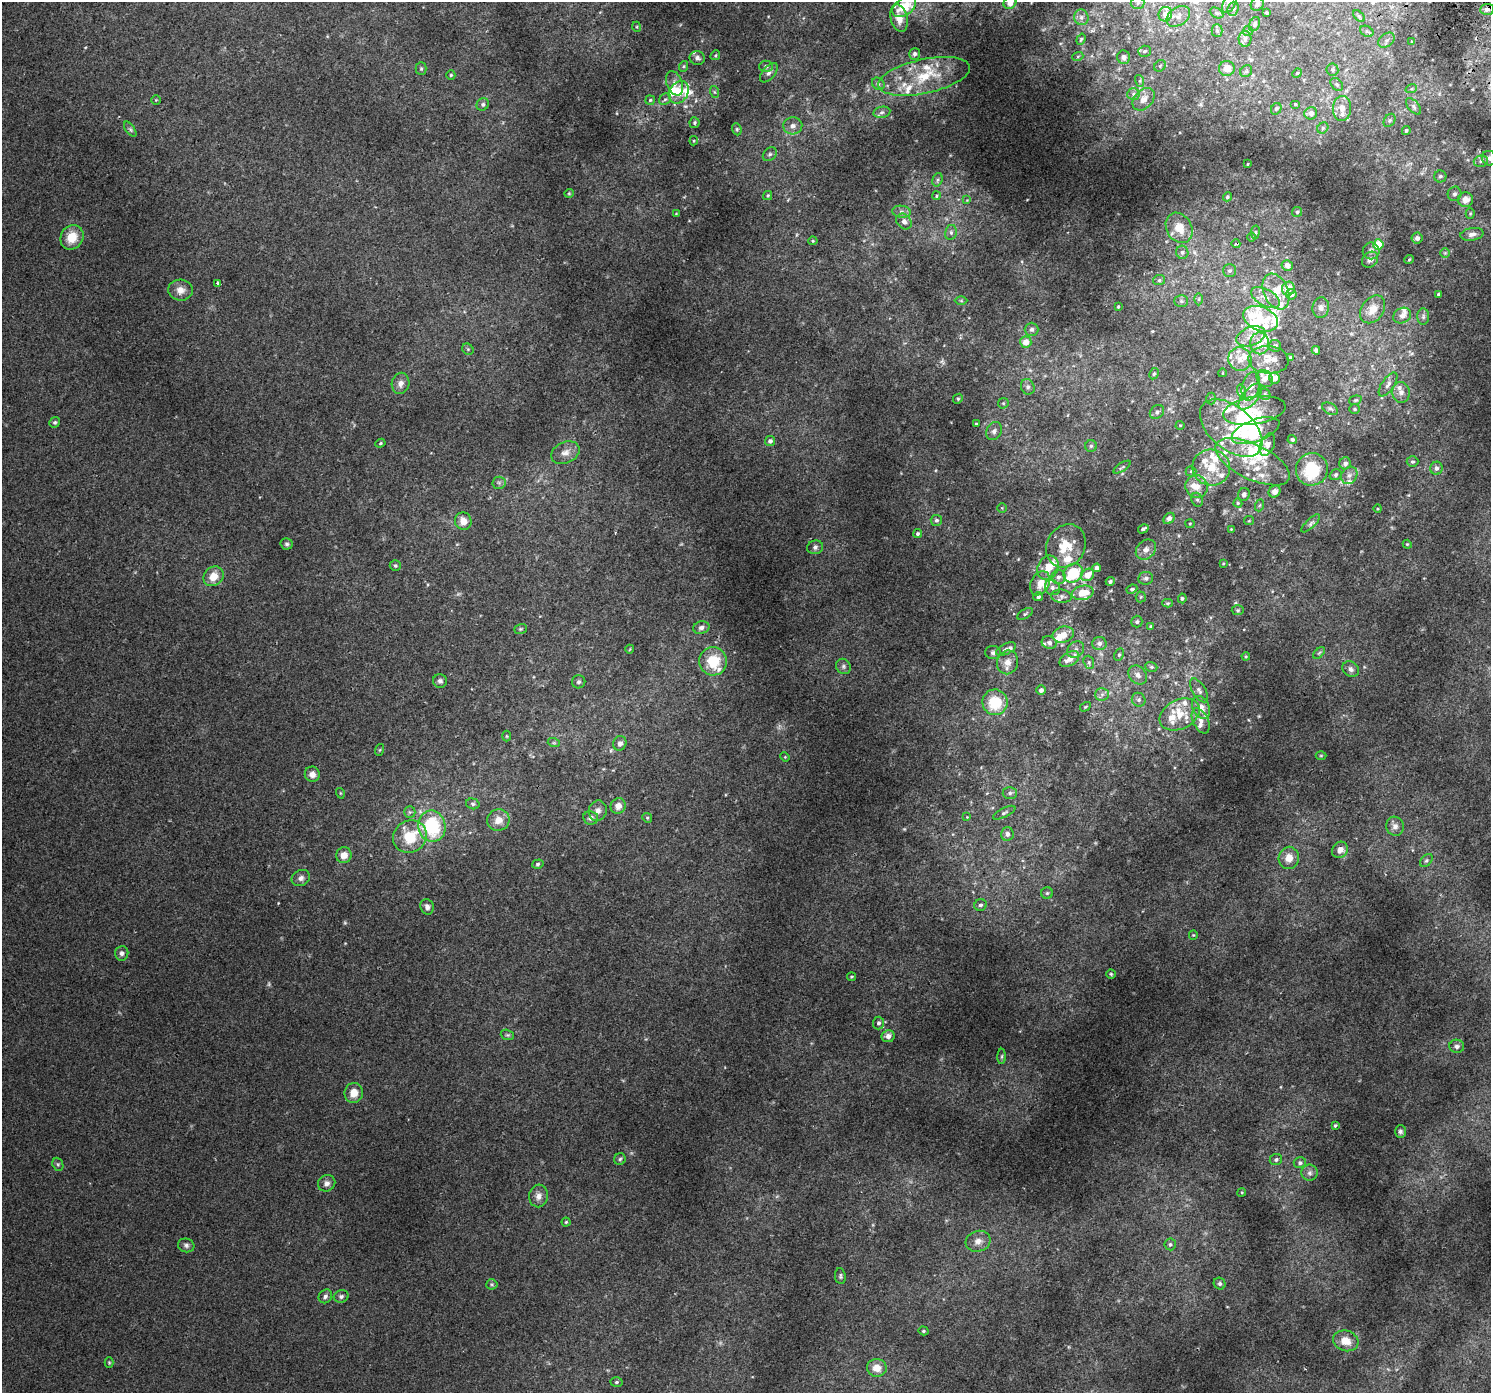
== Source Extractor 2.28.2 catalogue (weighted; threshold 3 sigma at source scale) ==
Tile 10 of 4 x 4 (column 2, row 3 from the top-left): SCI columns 1541-3029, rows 1696-3086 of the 6070 x 6105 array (HDU 1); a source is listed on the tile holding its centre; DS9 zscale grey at full resolution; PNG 1493 x 1395 px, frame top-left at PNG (2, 2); each listed source drawn as its Kron ellipse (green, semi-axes under 4 px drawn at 4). Shown black and unused: <1% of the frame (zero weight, under 2 of 3 exposures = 3% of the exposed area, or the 3 px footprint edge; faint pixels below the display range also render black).
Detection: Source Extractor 2.28.2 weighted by HDU 2 'WHT'; one run over the whole footprint, this tile lists its part. Background 0.0209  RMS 0.0081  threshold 0.0366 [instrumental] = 3 sigma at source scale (4.5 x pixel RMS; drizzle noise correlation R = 1.50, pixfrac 1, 0.0396/0.0396 arcsec/px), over >= 5 px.
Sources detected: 386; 5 too faint to see at this stretch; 3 inside a brighter object's white glare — neither listed nor drawn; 65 inside a brighter listed object's ellipse — not listed separately; the other 313 listed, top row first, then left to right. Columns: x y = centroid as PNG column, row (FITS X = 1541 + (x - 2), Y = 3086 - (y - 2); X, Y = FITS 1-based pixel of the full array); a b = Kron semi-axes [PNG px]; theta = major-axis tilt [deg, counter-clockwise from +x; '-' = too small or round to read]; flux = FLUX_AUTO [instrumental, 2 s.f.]
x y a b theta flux
1230 2 12 6 66 2.4
1010 3 6 5 - 3.4
1138 3 7 6 - 1.9
1257 4 7 6 - 2
904 7 13 8 32 19
1233 9 7 5 70 1.7
1487 9 7 5 4 2.8
1216 13 7 5 -27 1.5
1266 13 3 2 - 0.71
1165 14 7 6 - 6.3
1178 16 13 9 35 5.1
1359 16 7 4 -44 1.2
1081 17 8 7 - 2.7
899 18 14 8 -77 6.5
1255 24 7 5 65 1.5
637 27 5 3 - 0.7
1217 31 6 5 - 1.4
1248 31 5 5 - 0.86
1367 31 7 5 -29 1.4
1081 39 6 4 70 0.98
1245 39 8 6 90 2.1
1386 40 9 6 40 2.5
1412 41 3 3 - 3.3
1144 51 6 5 - 1.4
915 54 6 5 - 2.2
715 55 5 4 - 0.92
1078 56 5 3 - 0.75
1124 57 7 6 - 3.8
697 58 7 7 - 2.3
684 66 5 3 - 0.85
766 66 6 6 - 1.9
1160 66 6 5 - 1.3
1227 68 8 7 - 6.5
421 69 6 5 - 1.2
1332 70 6 6 - 1.5
1246 71 6 5 - 1.3
769 73 11 6 50 2.9
1297 73 5 4 - 0.7
451 75 4 4 - 0.87
924 76 47 17 12 32
1140 81 6 4 -73 1.1
674 83 12 7 -68 4.2
878 84 7 5 -45 1.6
1337 84 7 5 -48 1.6
1411 89 6 4 18 1
679 92 12 9 56 12
715 92 6 4 -70 1
1133 94 6 5 - 1.9
665 99 6 5 - 1.4
1144 99 13 9 45 5.9
156 100 4 4 - 0.68
650 100 5 4 - 1.1
483 104 6 6 - 1.7
1295 104 5 4 - 0.95
1414 106 10 5 -50 2
1342 108 12 9 89 6.4
1276 109 6 5 - 1.4
882 112 8 5 11 1.8
1311 113 6 6 - 4.1
1389 120 7 5 55 1.2
694 123 5 5 - 1.1
793 126 9 8 - 4
1323 128 6 5 - 1.5
130 129 9 4 -55 1.6
737 129 6 4 -70 1
1406 130 4 4 - 1.2
694 141 4 4 - 0.77
770 154 8 6 44 1.7
1489 158 7 7 - 2.9
1481 161 7 5 16 1.9
1248 164 3 2 - 0.58
1440 176 6 6 - 1.7
937 180 7 5 73 1.5
569 193 5 4 - 0.72
1454 194 7 7 - 2.1
768 196 5 4 - 0.98
936 196 4 3 - 1.7
1227 197 4 4 - 1.2
967 200 4 4 - 0.76
1466 200 7 7 - 5.8
902 212 9 6 -7 2.7
1297 212 5 4 - 0.97
1470 213 5 4 - 0.82
676 214 4 2 - 0.48
904 221 9 7 -47 3.2
1179 228 16 12 -60 12
951 232 7 6 - 2.1
1255 232 7 3 82 0.85
1472 234 11 6 9 3.4
72 237 13 11 58 13
1252 237 5 3 - 0.6
1417 238 5 5 - 3
813 241 4 4 - 0.81
1236 244 4 4 - 1.3
1378 244 5 5 - 22
1371 251 8 8 - 2.9
1182 252 7 6 - 1.6
1445 253 5 5 - 0.88
1370 260 9 7 43 2.8
1409 260 5 3 - 0.69
1287 265 5 5 - 4.5
1229 271 6 6 - 1.9
1159 280 6 5 - 1.4
218 284 4 3 - 38
1288 289 7 6 - 8.5
180 290 12 10 -4 6
1276 291 19 12 -66 13
1291 294 5 5 - 3
1438 294 3 3 - 0.79
1265 297 16 8 -28 6.7
1199 299 6 4 89 1
961 301 6 4 -1 0.89
1181 301 7 6 - 1.7
1118 307 3 2 - 0.64
1321 307 10 8 82 3.1
1373 309 15 11 55 9.5
1402 315 9 7 27 4
1423 317 8 6 89 1.8
1260 319 18 12 -21 23
1031 329 7 7 - 2.3
1251 336 15 9 20 7.2
1026 342 5 5 - 8.1
1260 343 11 9 -89 10
1275 346 6 6 - 1.7
468 349 6 5 - 1.1
1316 350 4 4 - 2
1290 357 3 3 - 1.1
1240 359 12 11 - 7.9
1268 360 20 14 -5 9.9
1222 373 4 3 - 0.5
1154 374 6 4 62 1.1
1274 378 5 5 - 5.9
1265 379 9 7 -50 5.4
401 383 10 8 77 4.1
1388 384 14 6 56 3.2
1251 386 15 8 74 5.3
1028 387 8 6 -66 2.1
1241 391 7 4 -72 1.6
1401 392 10 9 - 3.8
1265 394 6 5 - 1.3
1250 397 16 7 50 6.2
958 399 5 4 - 1
1211 399 6 4 -90 1.1
1355 400 6 4 19 1
1003 403 5 5 - 0.99
1330 409 8 5 -28 1.6
1355 409 5 4 - 0.92
1254 410 31 13 9 19
1157 412 8 6 42 2.2
55 422 5 5 - 1.3
976 424 3 3 - 0.86
1180 425 4 4 - 0.75
1231 428 36 21 -40 30
994 431 9 7 62 2.7
1256 431 25 11 20 47
1292 440 4 4 - 1.2
770 441 5 5 - 2.6
380 443 5 4 - 0.91
1267 444 12 7 67 4.1
1091 446 6 6 - 1.4
565 453 15 10 25 6.1
1252 462 40 17 -26 26
1412 462 6 5 - 1.3
1345 463 6 6 - 3.1
1122 467 10 3 32 1
1211 468 19 18 - 17
1436 468 6 6 - 2.2
1312 469 16 16 - 30
1191 471 5 5 - 0.96
1336 475 6 5 - 1.4
1349 475 9 7 54 3.4
499 483 6 6 - 1.6
1197 486 11 11 - 7.4
1275 491 6 5 - 2.9
1244 494 7 5 69 2.3
1197 500 7 5 -67 1.7
1238 503 4 4 - 0.95
1260 505 6 4 70 0.96
1002 508 4 4 - 0.68
1378 509 4 3 - 0.61
1169 518 6 5 - 2.2
936 520 6 5 - 1.8
463 521 9 8 - 7.2
1249 521 5 4 - 0.74
1311 523 12 4 43 2
1190 524 4 4 - 0.76
1143 529 5 3 - 1.5
1231 529 3 3 - 0.56
918 534 5 4 - 1.4
287 544 6 5 - 1.5
1407 544 4 3 - 0.68
1066 546 22 19 61 18
815 547 8 7 - 2.1
1146 550 11 9 46 4
1223 564 4 2 - 0.48
395 566 6 5 - 1.2
1048 568 12 10 63 9.3
1097 568 4 4 - 3
1073 573 10 8 41 26
1088 575 7 5 39 9.8
214 576 10 9 - 9.5
1059 577 7 7 - 3
1146 578 7 6 - 2.1
1110 581 4 3 - 1.6
1040 583 13 9 62 8.3
1052 587 8 7 - 2.6
1132 589 5 4 - 1.4
1083 593 11 7 12 14
1061 596 10 6 -6 2.3
1038 597 5 4 - 1.6
1141 597 5 5 - 0.96
1182 598 5 4 - 1.2
1168 603 5 4 - 0.89
1238 610 6 5 - 1.1
1025 614 9 4 31 1.2
1137 622 6 5 - 1.4
1151 627 4 4 - 1.1
701 628 8 6 14 2.5
521 629 6 5 - 1.1
1063 635 11 8 15 8.7
1049 643 7 6 - 2.4
1099 644 7 6 - 2.9
630 649 4 3 - 0.56
1006 649 10 5 26 2.6
1076 649 9 7 46 3.2
993 653 8 6 -1 1.9
1319 653 7 4 45 1.1
1119 655 6 4 63 1.1
1246 656 4 4 - 0.7
1069 659 11 6 31 6.5
713 661 14 14 - 22
1007 662 12 10 71 6.5
1089 662 7 5 -72 1.3
843 666 8 7 - 2
1151 667 6 4 -20 1.2
1351 669 9 7 -37 2.7
1138 675 10 8 -48 3.8
440 681 7 7 - 2.1
579 682 7 6 - 1.6
1041 690 5 4 - 2.7
1199 690 13 6 -58 3.2
1102 694 7 6 - 2.1
1139 700 7 6 - 2.1
995 702 13 12 - 23
1085 707 6 3 31 0.78
1201 707 12 8 -66 8.2
1180 714 21 14 26 16
1201 721 13 7 -64 5.2
506 736 5 3 - 0.75
554 743 6 4 -18 0.9
620 743 7 6 - 2.8
379 750 6 4 70 0.75
1321 755 5 3 - 0.62
785 757 5 4 - 0.67
312 774 8 7 - 4
340 793 5 3 - 0.6
1010 793 7 6 - 1.6
473 804 7 5 -16 1.4
618 806 8 7 - 5.4
598 811 10 9 - 3.8
410 812 6 5 - 1.5
1004 813 12 4 27 1.6
967 817 3 3 - 0.42
591 818 7 6 - 2.8
647 818 5 4 - 0.95
498 820 11 10 - 7.3
432 826 16 13 -80 48
1395 826 9 9 - 3.4
1007 834 7 6 - 2.5
410 837 17 15 33 29
1340 850 8 7 - 4.3
344 855 8 7 - 6.3
1289 858 11 10 - 7.9
1426 860 7 5 48 1.4
538 864 6 4 18 1.1
301 878 9 7 30 2.9
1047 893 6 6 - 1.2
980 905 6 5 - 1.9
427 907 8 6 -74 2.8
1193 935 4 4 - 0.77
122 953 7 6 - 2.4
1111 974 5 4 - 0.93
851 977 4 3 - 0.74
878 1023 6 5 - 1.8
507 1035 7 5 -18 1.2
888 1036 6 6 - 3.8
1457 1046 7 6 - 2.4
1002 1056 8 4 89 1
354 1093 10 9 - 8
1335 1125 3 3 - 0.97
1400 1131 6 5 - 1.7
620 1159 6 5 - 1.2
1276 1159 6 5 - 1.6
1300 1163 6 5 - 1.9
58 1164 7 5 -68 1.2
1309 1173 8 8 - 2.5
327 1183 9 8 - 3.3
1242 1192 4 3 - 0.63
538 1196 11 9 82 4.5
566 1222 4 4 - 0.86
978 1241 12 10 16 5.5
1170 1244 6 5 - 1.5
186 1245 8 7 - 2.1
840 1276 8 5 -84 1.4
492 1284 5 5 - 1.2
1220 1284 6 5 - 1.5
325 1296 7 6 - 2
341 1296 7 6 - 1.8
923 1331 5 4 - 0.89
1346 1341 13 10 -15 8.2
109 1363 5 4 - 0.79
877 1368 10 9 - 7.7
616 1382 6 5 - 1.3
Isophote crosses this tile's border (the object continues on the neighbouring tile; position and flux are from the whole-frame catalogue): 6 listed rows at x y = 1230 2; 1010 3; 1257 4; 904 7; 899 18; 1489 158